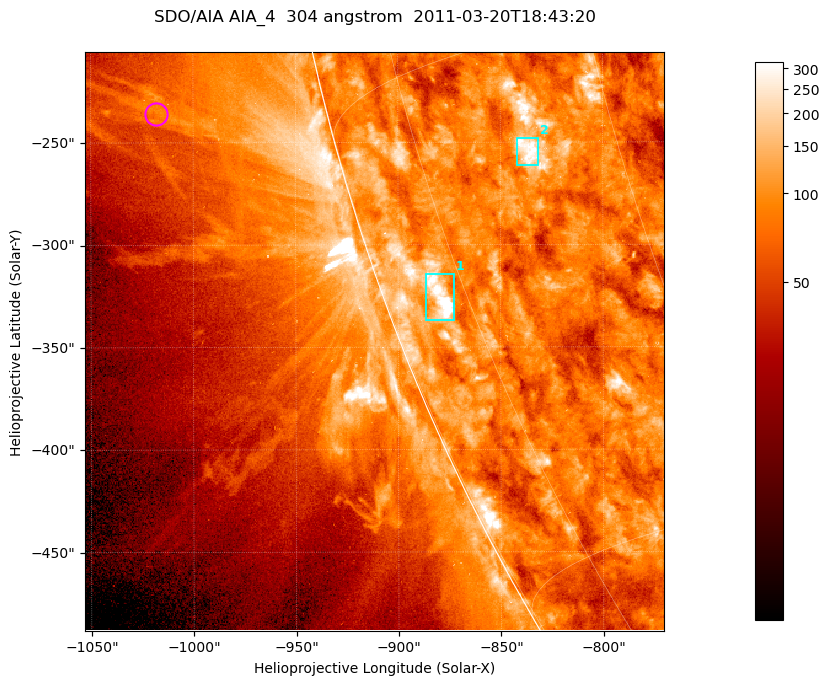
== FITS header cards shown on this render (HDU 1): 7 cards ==
TELESCOP= 'SDO/AIA '           / For AIA: SDO/AIA
INSTRUME= 'AIA_4   '           / For AIA: AIA_ATA1, AIA_ATA2, AIA_ATA3 or AIA_AT
WAVELNTH=                  304 / [angstrom] Wavelength
WAVEUNIT= 'angstrom'           / Wavelength unit: angstrom
DATE-OBS= '2011-03-20T18:43:20.123' / [ISO] Date when observation started; ISO 8
CTYPE1  = 'HPLN-TAN'           / CTYPE1; Typically HPLN
CTYPE2  = 'HPLT-TAN'           / CTYPE2; Typically HPLT

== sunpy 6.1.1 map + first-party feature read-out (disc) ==
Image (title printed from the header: SDO/AIA AIA_4  304 angstrom  2011-03-20T18:43:20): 471 x 471 px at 0.6 arcsec/px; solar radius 964 arcsec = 1606 px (partial field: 1.2% of the solar disc is inside the frame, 44% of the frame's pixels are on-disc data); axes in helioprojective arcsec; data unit not stated in the header (colour bar unlabelled)
Orientation: roll -0.132 deg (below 1 deg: not rotated)
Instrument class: DISC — disc imager (sunpy class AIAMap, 304 A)
Bright regions (active regions / flare kernels): reference = the on-disc median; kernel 5 px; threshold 5 sigma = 144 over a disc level ~84.7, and >= 1.15x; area >= 221 px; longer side >= 6 px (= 3.6 arcsec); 2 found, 2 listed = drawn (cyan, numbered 1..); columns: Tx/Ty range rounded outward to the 2 arcsec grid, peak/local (2 s.f.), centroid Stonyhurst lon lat
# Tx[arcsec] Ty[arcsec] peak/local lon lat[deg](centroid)
1 -888..-872 -338..-314 8.6 -78 -21
2 -842..-832 -262..-248 4 -66 -18
Off-limb structures (1.02-1.3 R_sun): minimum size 110 px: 6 found; the strongest spans PA ~100..105 deg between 1.05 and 1.12 R_sun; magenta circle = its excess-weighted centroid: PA ~105 deg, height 1.08 R_sun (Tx ~-1018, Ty ~-236 arcsec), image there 2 x the reference